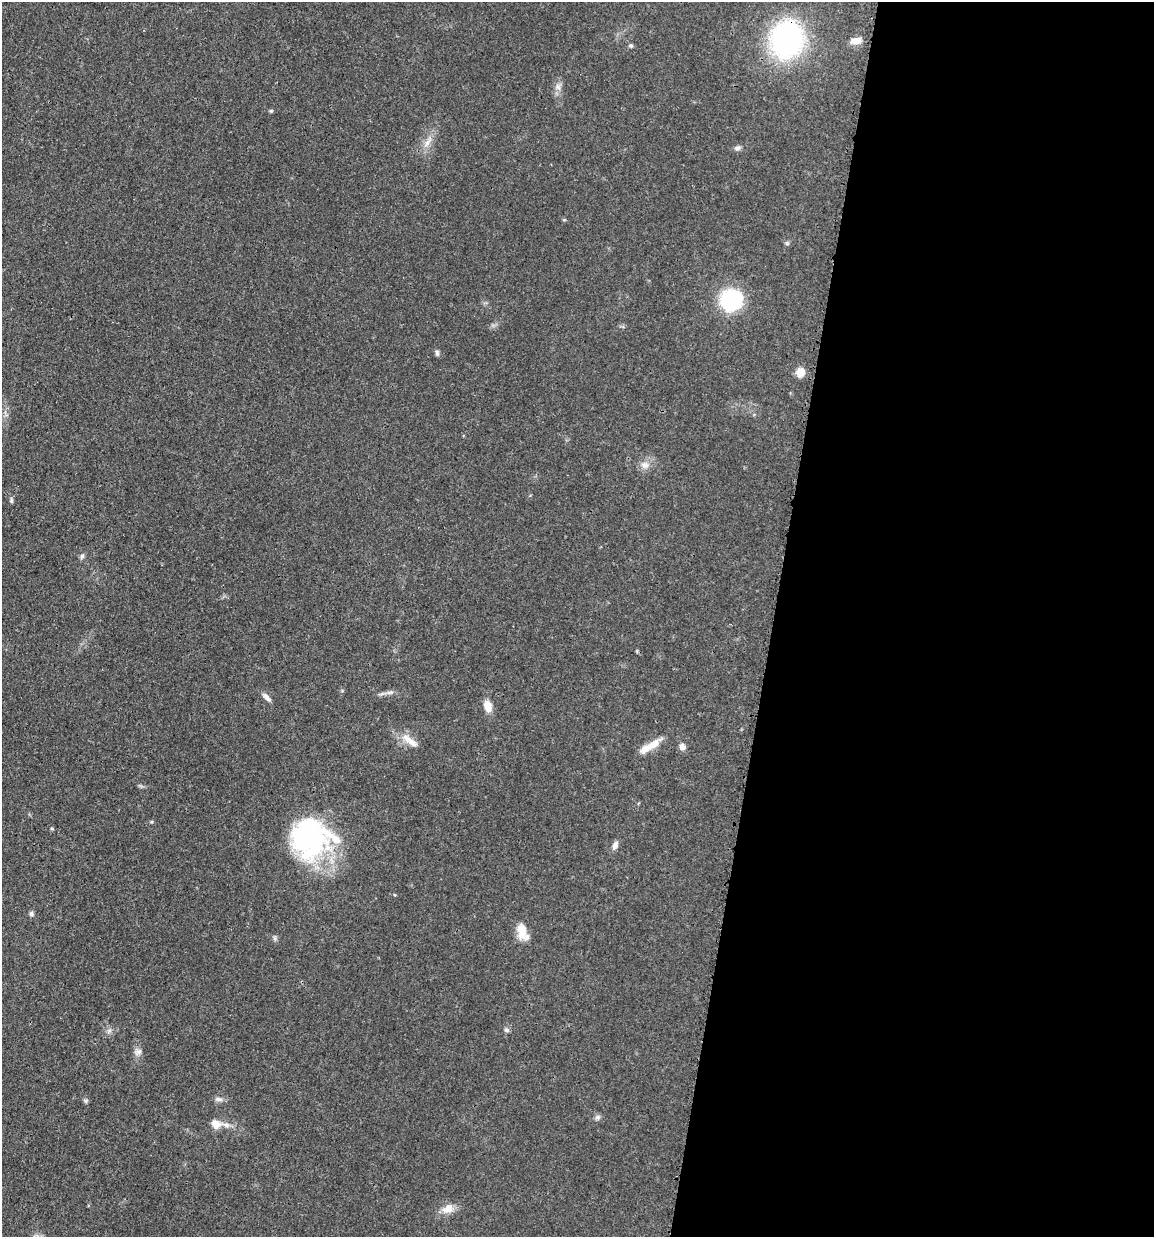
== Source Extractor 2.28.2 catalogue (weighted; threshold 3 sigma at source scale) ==
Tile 12 of 4 x 4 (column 4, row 3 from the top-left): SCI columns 3704-4855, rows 1242-2476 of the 4983 x 4952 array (HDU 1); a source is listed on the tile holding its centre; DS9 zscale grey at full resolution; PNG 1156 x 1239 px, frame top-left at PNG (2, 2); no overlay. Shown black and unused: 33% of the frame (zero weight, under 3 of 4 exposures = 1% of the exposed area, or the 3 px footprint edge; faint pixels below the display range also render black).
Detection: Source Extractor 2.28.2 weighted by HDU 2 'WHT'; one run over the whole footprint, this tile lists its part. Background 0.0209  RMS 0.0023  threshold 0.0103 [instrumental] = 3 sigma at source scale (4.5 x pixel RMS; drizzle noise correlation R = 1.50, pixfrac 1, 0.05/0.05 arcsec/px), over >= 5 px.
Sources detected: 36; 3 inside a brighter listed object's ellipse — not listed separately; the other 33 listed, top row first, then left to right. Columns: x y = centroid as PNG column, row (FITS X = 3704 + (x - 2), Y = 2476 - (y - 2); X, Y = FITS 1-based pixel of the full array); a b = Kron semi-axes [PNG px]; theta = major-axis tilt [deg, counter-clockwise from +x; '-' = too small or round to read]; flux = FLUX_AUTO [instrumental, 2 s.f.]
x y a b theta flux
787 39 29 25 74 55
856 41 14 8 12 2
631 45 6 5 - 0.44
558 87 9 6 -74 1
271 111 5 5 - 0.29
427 142 20 6 59 2
737 148 9 6 12 0.68
787 243 6 5 - 0.4
731 300 17 16 - 24
437 352 9 5 -87 0.51
800 372 11 9 59 2.4
645 465 12 10 -28 1.6
11 501 6 5 - 0.43
82 556 8 6 73 0.54
390 692 12 4 5 0.77
267 697 13 6 -42 1.1
488 706 13 8 -72 2.7
409 740 29 8 -39 2.8
654 743 24 10 35 2.9
682 747 7 6 - 1.3
52 829 5 3 - 0.25
310 838 46 44 -8 40
615 845 11 7 71 1.1
31 914 7 6 - 0.53
521 931 20 11 -80 3.5
506 1030 7 6 - 0.52
109 1031 8 5 45 0.6
138 1052 12 7 44 0.98
219 1099 12 6 -9 0.83
86 1101 7 5 61 0.4
598 1117 8 7 - 0.68
215 1124 13 10 -23 2.2
448 1209 16 11 24 2.5
Overlapping masked pixels (flux is a lower limit): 1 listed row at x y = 787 39